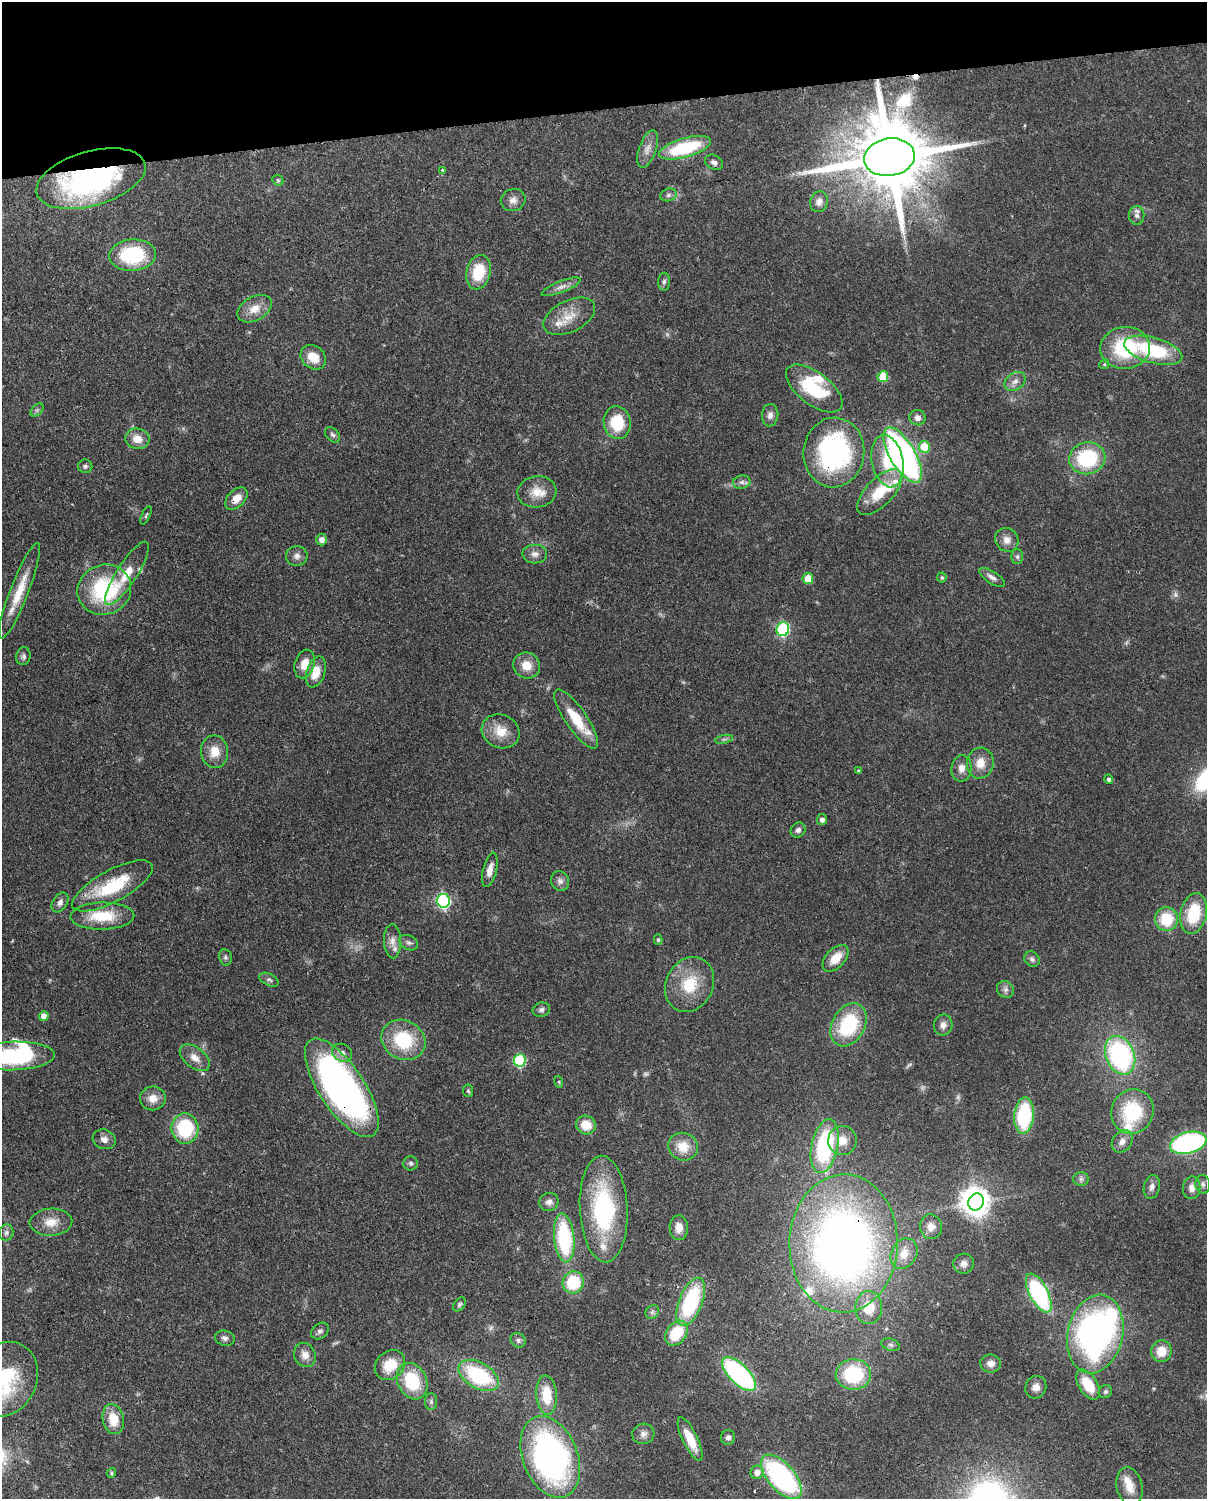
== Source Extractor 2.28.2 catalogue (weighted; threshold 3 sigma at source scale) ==
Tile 3 of 4 x 3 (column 3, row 1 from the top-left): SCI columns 2508-3712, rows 3154-4650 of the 5007 x 4916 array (HDU 1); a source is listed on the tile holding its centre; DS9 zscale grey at full resolution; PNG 1209 x 1501 px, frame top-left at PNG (2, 2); each listed source drawn as its Kron ellipse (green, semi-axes under 4 px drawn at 4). Shown black and unused: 7% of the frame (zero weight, under 3 of 4 exposures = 7% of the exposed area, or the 3 px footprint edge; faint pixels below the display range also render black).
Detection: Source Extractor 2.28.2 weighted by HDU 2 'WHT'; one run over the whole footprint, this tile lists its part. Background 0.126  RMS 0.0044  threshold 0.02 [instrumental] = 3 sigma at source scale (4.5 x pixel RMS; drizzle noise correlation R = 1.50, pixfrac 1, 0.05/0.05 arcsec/px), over >= 5 px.
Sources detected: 181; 8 too faint to see at this stretch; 3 inside a brighter object's white glare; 2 cosmic-ray / hot-pixel residue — neither listed nor drawn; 9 inside a brighter listed object's ellipse — not listed separately; the other 159 listed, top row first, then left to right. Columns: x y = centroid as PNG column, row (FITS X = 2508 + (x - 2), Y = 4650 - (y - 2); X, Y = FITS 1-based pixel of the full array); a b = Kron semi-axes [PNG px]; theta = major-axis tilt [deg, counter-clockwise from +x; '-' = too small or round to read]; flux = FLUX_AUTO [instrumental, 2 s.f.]
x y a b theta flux
685 148 27 9 16 32
648 149 20 8 71 4
889 157 25 19 9 6700
714 162 9 7 -28 1.8
442 170 4 3 - 0.4
91 179 56 27 16 120
278 180 6 5 - 0.66
668 195 8 6 17 1.4
513 200 12 11 - 3
819 202 10 8 72 2.6
1137 215 9 7 90 1.9
133 255 23 15 3 35
479 272 17 12 76 16
664 282 9 6 88 1.2
561 287 21 5 21 3
255 309 18 12 28 6.4
569 316 28 15 26 9.2
1125 348 25 21 5 33
1153 350 30 12 -16 32
313 357 14 11 -39 7.4
1104 364 5 4 - 0.63
883 377 5 5 - 15
1015 381 11 8 35 2.7
814 388 33 16 -37 26
37 410 8 5 45 0.81
770 415 11 8 86 2.3
917 418 8 7 - 2.4
617 423 16 13 -81 17
333 435 9 6 -49 1.3
137 439 12 10 -14 5.5
924 447 6 5 - 14
834 452 35 30 85 76
903 455 31 12 -60 160
1087 458 18 16 11 32
888 461 26 15 -79 17
85 466 7 6 - 1.2
742 482 9 6 12 1.6
537 492 19 15 9 7.1
880 492 29 13 46 16
236 498 13 8 45 5.2
146 515 10 3 66 0.65
322 539 6 5 - 2.6
1007 540 12 11 - 3.6
535 554 12 9 0 2.7
297 556 11 9 12 2.4
1017 557 7 6 - 1
127 573 37 10 57 9.6
992 577 14 6 -32 2.3
808 578 5 5 - 9.5
942 578 5 5 - 0.87
104 590 27 25 23 43
19 591 51 9 69 12
783 629 7 6 - 63
23 656 9 7 78 1.3
305 664 14 10 74 5.9
527 665 14 12 -33 6.6
316 672 16 9 71 7.7
576 719 35 10 -55 14
501 731 19 16 -24 8.5
724 739 9 3 13 0.93
215 752 16 13 -84 7.1
980 763 15 13 81 6.4
961 768 13 10 84 3.6
858 770 3 3 - 0.46
1109 779 5 4 - 1.3
822 819 5 5 - 2.1
798 830 8 7 - 1.6
490 870 17 7 76 3.9
560 881 10 8 -62 2
112 886 45 16 28 26
443 901 7 6 - 78
60 902 11 7 56 2.1
1194 913 20 13 77 20
102 916 32 13 1 16
1166 919 12 11 - 16
658 940 5 4 - 0.72
392 941 17 8 -88 3.5
409 943 10 7 -30 1.4
225 957 8 6 -80 1.1
835 958 16 9 46 7.4
1032 959 8 7 - 1.4
269 980 10 6 -25 1.3
690 984 28 23 63 18
1005 989 9 8 - 1.7
541 1010 9 7 13 1.4
44 1016 5 4 - 4.3
848 1025 23 16 61 32
943 1025 10 9 - 2.7
403 1040 23 19 -29 25
342 1053 10 8 -29 2.4
1120 1055 20 14 -67 71
13 1056 42 14 2 49
195 1058 17 10 -38 4.3
520 1060 6 6 - 39
559 1082 6 4 -73 0.55
342 1088 57 22 -56 190
468 1091 6 5 - 0.75
153 1098 13 12 - 4.8
1132 1112 23 21 65 30
1024 1115 18 10 86 35
586 1125 10 9 - 9.3
185 1128 15 13 -82 29
104 1139 12 9 -19 2.7
842 1140 14 14 - 6.4
1122 1141 12 9 54 3.2
1188 1143 18 10 14 86
825 1146 27 13 78 53
683 1147 15 13 -24 8
411 1163 7 7 - 1.1
1081 1179 8 6 0 1.5
1203 1184 9 7 -86 1.6
1152 1187 12 8 77 2.2
1192 1188 11 8 82 3.3
549 1202 10 9 - 2.2
976 1202 8 7 - 500
604 1209 53 24 -87 55
51 1222 21 13 3 6.9
931 1227 12 11 - 4.1
679 1228 12 9 -89 4.4
6 1232 8 7 - 1.4
564 1238 24 10 -84 42
843 1243 69 54 88 340
904 1254 16 12 61 6.3
964 1264 10 10 - 2.5
573 1282 11 10 - 19
1039 1293 21 9 -62 58
691 1302 25 11 68 43
459 1304 8 5 51 1
869 1307 16 13 87 12
652 1312 7 6 - 1.2
320 1331 10 7 40 1.5
676 1333 14 10 53 17
1095 1334 40 27 77 150
225 1338 10 7 -14 1.7
518 1340 8 7 - 1.4
891 1345 9 6 -19 1.2
1161 1351 11 10 - 7
305 1355 12 10 -64 3.9
991 1363 10 9 - 3.1
390 1365 16 13 43 12
739 1374 22 9 -45 78
853 1374 17 15 2 30
479 1375 22 13 -30 37
4 1379 39 32 62 46
412 1381 19 14 -65 23
1088 1384 17 9 -57 13
1036 1387 11 10 - 3.1
1105 1392 7 6 - 0.98
546 1395 20 10 -86 13
431 1402 8 6 89 1.2
113 1419 15 10 -78 10
643 1434 11 10 - 2.7
728 1437 7 7 - 1.5
690 1439 24 7 -64 10
550 1457 42 27 -69 140
757 1472 7 6 - 3.6
111 1473 5 4 - 0.69
781 1477 27 13 -49 82
1129 1486 19 13 -77 6.2
Overlapping masked pixels (flux is a lower limit): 7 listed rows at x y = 889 157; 91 179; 834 452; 236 498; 342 1088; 843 1243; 781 1477
Isophote crosses this tile's border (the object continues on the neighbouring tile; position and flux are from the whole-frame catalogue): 2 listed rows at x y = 13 1056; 4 1379